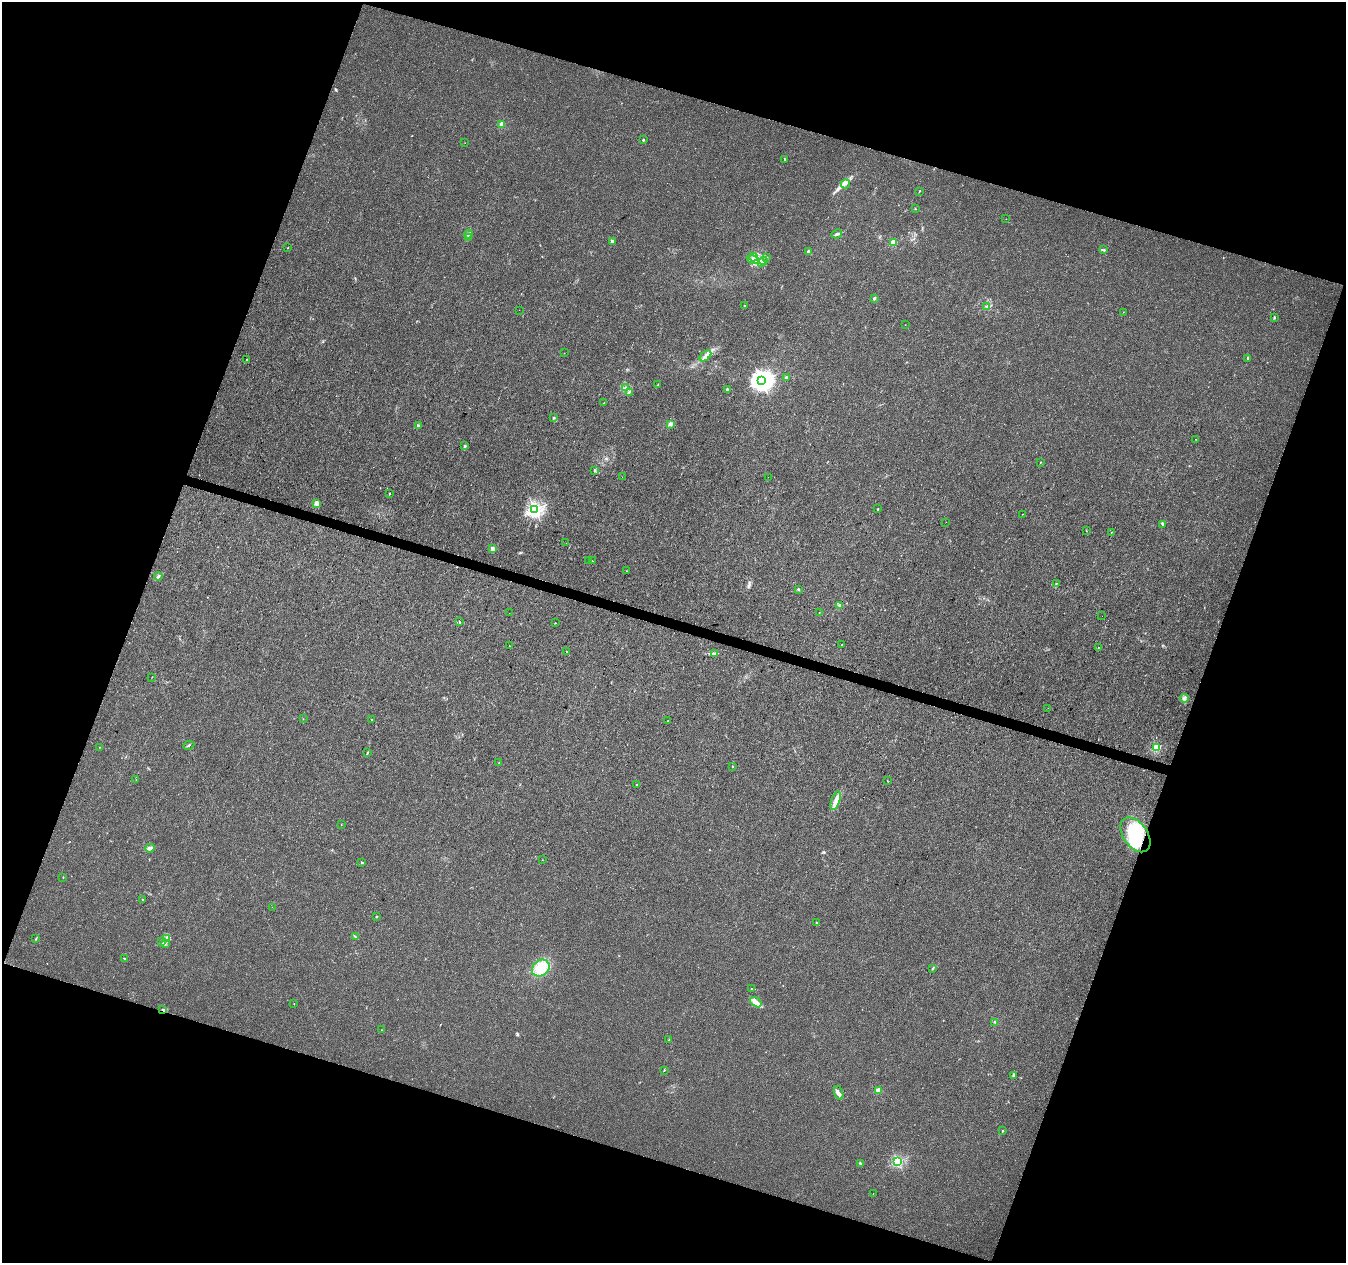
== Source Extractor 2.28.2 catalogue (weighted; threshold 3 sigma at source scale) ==
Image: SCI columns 3-5375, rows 220-5261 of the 5385 x 5542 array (HDU 1 of 3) = the unmasked area's bounding box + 8 px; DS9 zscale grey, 4 x 4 block average (1 PNG px = mean of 4 x 4 image px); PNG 1348 x 1265 px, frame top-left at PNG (2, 2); each listed source drawn as its Kron ellipse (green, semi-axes under 4 px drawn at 4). Shown black and unused: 38% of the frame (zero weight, under 3 of 4 exposures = <1% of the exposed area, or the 3 px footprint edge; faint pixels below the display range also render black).
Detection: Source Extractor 2.28.2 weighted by HDU 2 'WHT'. Background 0.00635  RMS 0.0029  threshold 0.013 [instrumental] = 3 sigma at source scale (4.5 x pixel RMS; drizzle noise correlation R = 1.50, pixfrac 1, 0.0396/0.0396 arcsec/px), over >= 5 px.
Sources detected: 134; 2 inside a brighter object's white glare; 2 cosmic-ray / hot-pixel residue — neither listed nor drawn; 5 inside a brighter listed object's ellipse — not listed separately; the other 125 listed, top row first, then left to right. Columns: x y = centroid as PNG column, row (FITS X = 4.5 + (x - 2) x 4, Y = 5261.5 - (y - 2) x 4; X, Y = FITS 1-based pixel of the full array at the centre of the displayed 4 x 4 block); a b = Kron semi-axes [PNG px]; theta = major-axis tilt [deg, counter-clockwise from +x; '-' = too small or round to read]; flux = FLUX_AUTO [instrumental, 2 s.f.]
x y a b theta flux
502 125 2 2 - 54
643 140 2 2 - 6
465 143 2 2 - 0.34
785 159 2 2 - 1.6
845 184 5 3 - 4.5
919 191 3 2 - 1.2
915 209 2 2 - 1.2
1006 219 2 2 - 0.44
468 234 4 3 - 3.3
837 234 5 3 - 3.4
468 237 3 3 - 2.2
612 241 2 2 - 15
894 243 2 2 - 81
288 248 2 2 - 0.56
1104 250 3 2 - 1.6
808 252 2 2 - 19
753 257 4 2 - 3.5
767 258 2 2 - 0.58
753 260 6 2 -15 4
763 261 4 2 - 2.5
762 263 3 2 - 1.7
874 298 3 2 - 2.7
744 306 2 2 - 2.9
987 307 2 2 - 1.1
519 310 2 2 - 0.27
1123 312 2 2 - 0.45
1274 318 3 2 - 0.8
905 325 2 2 - 0.28
564 353 2 2 - 0.58
705 356 7 3 43 6
1248 358 2 2 - 2.3
247 360 2 2 - 1.5
786 377 2 2 - 2
761 381 4 3 - 1100
658 385 2 2 - 0.56
626 388 2 2 - 0.94
727 390 4 2 - 2.8
629 393 3 2 - 1.6
604 403 2 2 - 0.67
553 417 2 2 - 1.4
670 424 3 2 - 6.3
418 426 2 2 - 10
1196 439 2 2 - 0.4
465 446 2 2 - 8.9
1041 462 2 2 - 1
595 471 2 2 - 1.1
622 477 2 2 - 0.82
768 477 2 2 - 0.25
389 494 2 2 - 1
317 503 2 2 - 46
535 509 2 2 - 520
877 509 2 2 - 1.3
1022 514 2 2 - 0.8
946 522 2 2 - 0.54
1163 524 4 2 - 1.7
1086 531 2 2 - 0.7
1111 532 2 2 - 0.9
566 543 2 2 - 0.28
492 549 2 2 - 27
589 560 2 2 - 2
593 561 2 2 - 1.7
626 571 2 2 - 0.43
158 576 4 3 - 3
1057 583 2 2 - 0.66
798 589 2 2 - 5.4
840 605 3 3 - 2.9
509 613 2 2 - 0.39
819 613 2 2 - 0.71
1102 616 2 2 - 1.1
459 622 3 2 - 1.3
555 623 2 2 - 0.78
842 645 2 2 - 1.2
509 646 2 2 - 0.63
1098 648 2 2 - 0.82
566 651 2 2 - 0.56
715 653 2 2 - 1.5
152 677 2 2 - 0.42
1184 698 4 2 - 2.9
1048 708 2 2 - 0.56
303 719 2 2 - 0.43
372 720 2 2 - 0.76
668 720 2 2 - 0.73
189 745 6 2 24 1.9
99 747 2 2 - 0.69
1157 747 2 2 - 130
367 752 4 2 - 1.4
499 763 2 2 - 0.67
732 766 2 2 - 3.2
136 779 2 2 - 0.78
887 781 2 2 - 0.46
637 784 2 2 - 1
836 801 10 4 72 10
341 824 2 2 - 0.55
1135 835 19 12 -55 100
150 848 5 3 - 4.9
542 860 2 2 - 0.47
362 862 2 2 - 2.1
63 877 2 2 - 1.6
142 899 2 2 - 1.1
272 907 2 2 - 0.3
376 917 2 2 - 0.84
817 922 3 2 - 0.95
355 937 3 2 - 1.2
166 938 4 3 - 3.6
36 939 2 2 - 1.2
162 942 2 2 - 1.1
165 944 2 2 - 1.1
124 958 3 2 - 1.4
541 968 9 7 40 29
932 968 3 2 - 1.4
752 989 2 2 - 1
756 1002 6 4 -37 8
294 1003 2 2 - 0.48
162 1010 3 2 - 1.3
995 1022 3 2 - 1.7
381 1030 2 2 - 0.85
669 1040 2 2 - 2.2
664 1070 2 2 - 1.4
1014 1075 3 2 - 1.8
878 1090 2 2 - 45
839 1093 7 3 -71 6.3
1002 1131 2 2 - 1.3
898 1162 2 2 - 230
860 1163 4 2 - 1.9
873 1193 2 2 - 0.32
Overlapping masked pixels (flux is a lower limit): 2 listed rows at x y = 1135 835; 162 1010
Diffuse or blended objects may show on this block-average render without a row.